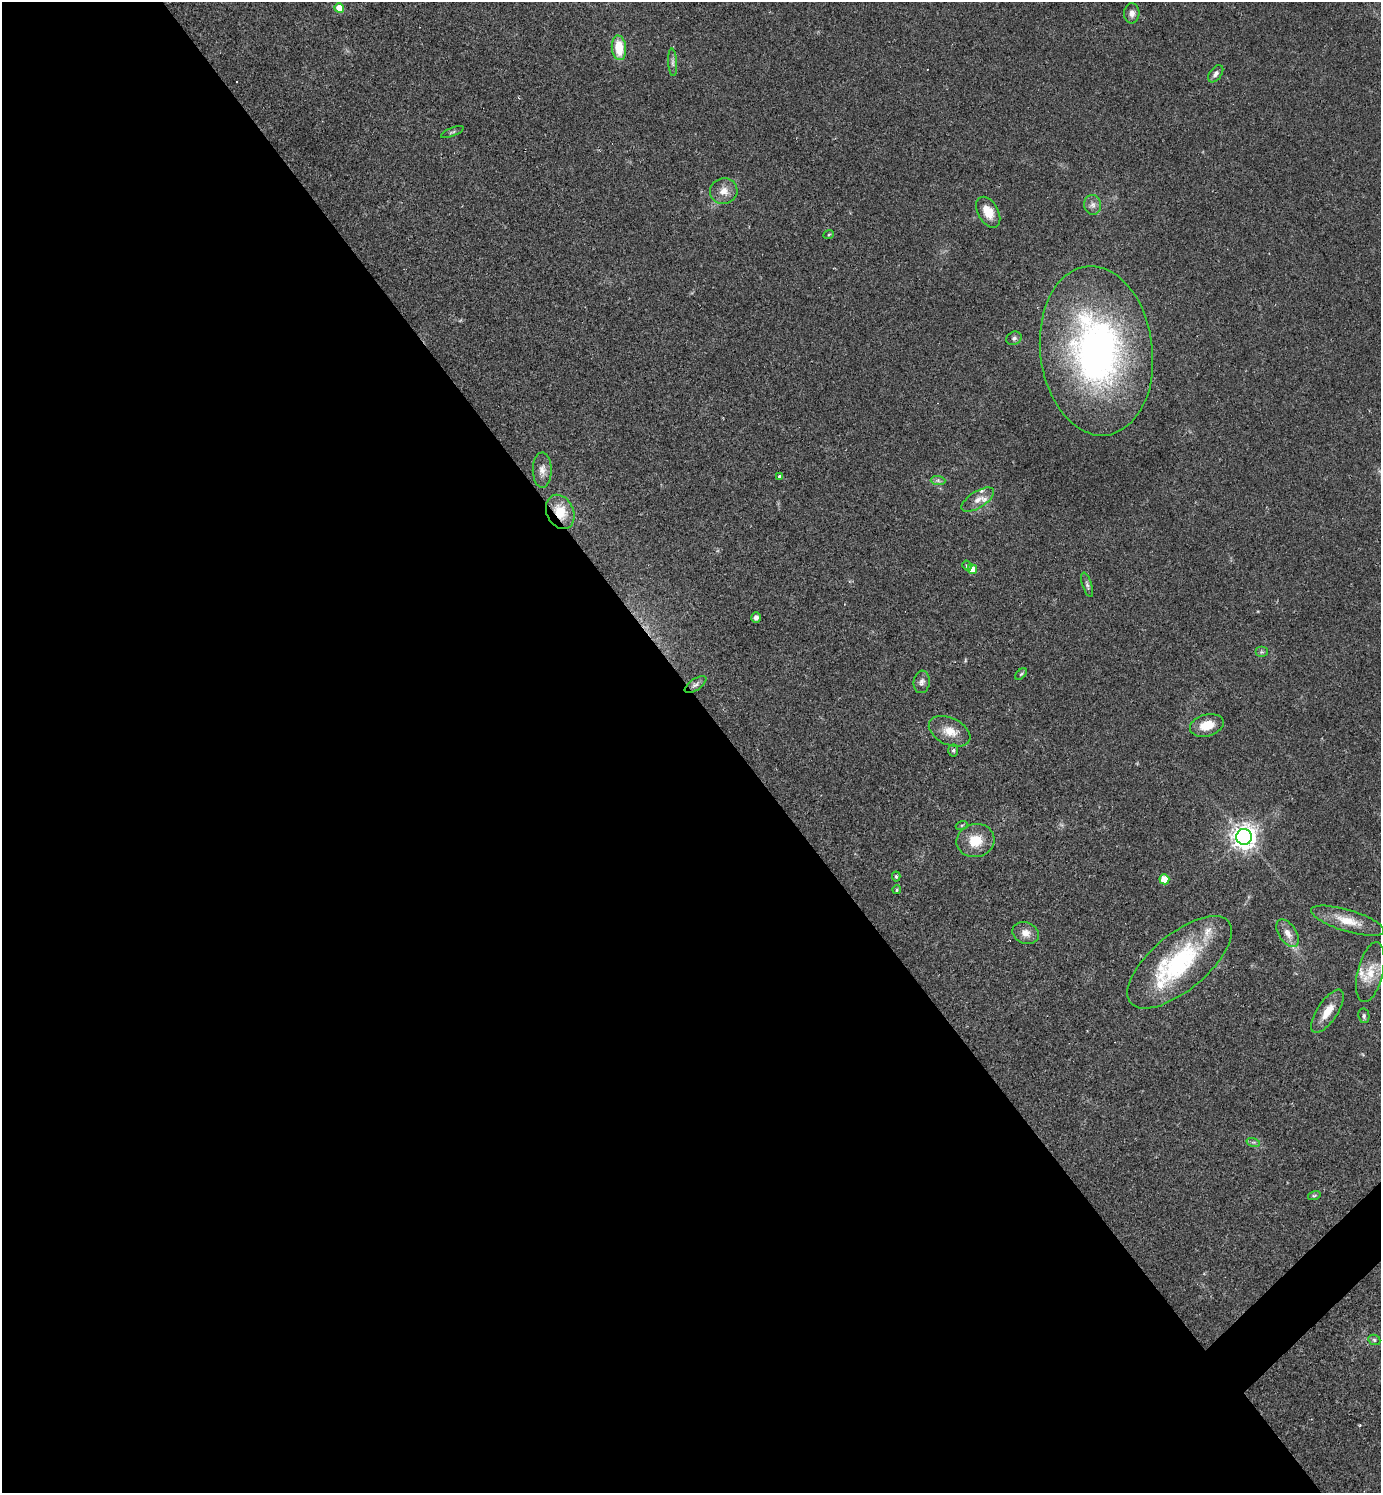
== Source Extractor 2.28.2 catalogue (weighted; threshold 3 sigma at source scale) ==
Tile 9 of 4 x 4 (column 1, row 3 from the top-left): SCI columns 295-1673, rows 1492-2982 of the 5962 x 5964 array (HDU 1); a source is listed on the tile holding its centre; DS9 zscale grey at full resolution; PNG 1383 x 1495 px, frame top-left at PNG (2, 2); each listed source drawn as its Kron ellipse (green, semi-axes under 4 px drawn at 4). Shown black and unused: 54% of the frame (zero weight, under 2 of 3 exposures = <1% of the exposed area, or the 3 px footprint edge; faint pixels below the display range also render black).
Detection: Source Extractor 2.28.2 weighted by HDU 2 'WHT'; one run over the whole footprint, this tile lists its part. Background 0.0346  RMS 0.0062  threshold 0.0281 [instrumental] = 3 sigma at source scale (4.5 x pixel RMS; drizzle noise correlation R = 1.50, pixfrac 1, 0.05/0.05 arcsec/px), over >= 5 px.
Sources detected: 49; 1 cosmic-ray / hot-pixel residue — neither listed nor drawn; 4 inside a brighter listed object's ellipse — not listed separately; the other 44 listed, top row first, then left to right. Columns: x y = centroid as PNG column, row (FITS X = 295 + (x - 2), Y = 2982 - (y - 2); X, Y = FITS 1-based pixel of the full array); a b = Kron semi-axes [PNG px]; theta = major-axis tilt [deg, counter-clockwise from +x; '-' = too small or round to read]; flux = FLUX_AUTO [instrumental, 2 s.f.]
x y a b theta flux
339 8 5 4 - 12
1132 13 10 7 87 3.1
619 48 12 7 -84 16
673 62 14 4 -87 2.1
1216 74 10 6 52 2.2
452 132 12 3 23 1.1
724 191 14 12 11 6.5
1093 205 10 8 -81 3.1
988 212 17 10 -60 9.8
829 234 5 3 - 0.6
1014 338 8 6 26 1.6
1096 351 85 56 -83 230
542 470 17 9 -89 4.7
780 476 3 3 - 4.1
938 480 7 4 -1 1.4
978 500 18 8 33 5.8
560 512 18 13 -64 14
967 566 5 4 - 1.1
972 569 5 4 - 9.9
1087 585 13 4 -72 1.7
756 617 5 4 - 2
1262 652 6 5 - 1.1
1021 674 7 4 44 0.95
922 682 11 8 84 2.6
695 685 12 5 34 2.3
1207 725 17 11 15 11
950 731 22 13 -25 9.7
953 750 6 5 - 1.1
962 825 6 4 18 0.86
1244 837 8 8 - 550
975 840 19 16 13 13
896 877 5 4 - 1
1164 879 5 5 - 12
897 890 4 3 - 0.84
1348 921 38 11 -17 14
1026 933 13 10 -21 5.4
1288 933 15 9 -56 5.7
1180 962 64 28 40 78
1370 972 30 12 77 13
1327 1011 25 10 57 9.8
1364 1016 7 5 -80 1.3
1253 1142 7 4 -18 1.3
1314 1196 6 4 15 0.85
1374 1340 6 5 - 1.1
Overlapping masked pixels (flux is a lower limit): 1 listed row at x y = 560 512